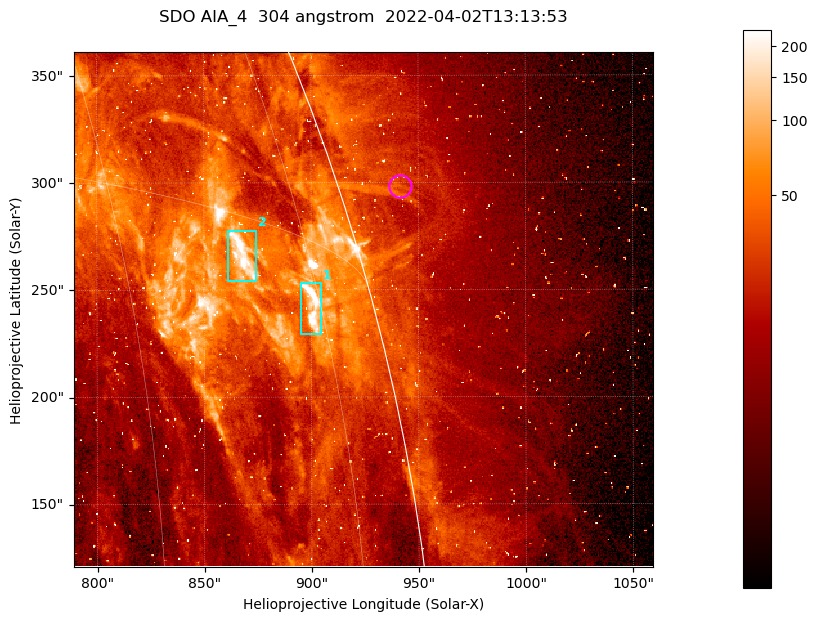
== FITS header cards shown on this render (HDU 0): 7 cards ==
TELESCOP= 'SDO     '           /
INSTRUME= 'AIA_4   '           /
WAVELNTH=                  304 /
WAVEUNIT= 'angstrom'           /
DATE-OBS= '2022-04-02T13:13:53.132' /
CTYPE1  = 'HPLN-TAN'           /
CTYPE2  = 'HPLT-TAN'           /

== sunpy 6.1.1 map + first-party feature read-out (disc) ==
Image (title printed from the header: SDO AIA_4  304 angstrom  2022-04-02T13:13:53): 450 x 400 px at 0.6 arcsec/px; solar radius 960 arcsec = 1600 px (partial field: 1.1% of the solar disc is inside the frame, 51% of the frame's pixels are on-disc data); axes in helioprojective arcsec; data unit not stated in the header (colour bar unlabelled)
Orientation: roll -0.132 deg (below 1 deg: not rotated)
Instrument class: DISC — disc imager (sunpy class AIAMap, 304 A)
Bright regions (active regions / flare kernels): reference = the on-disc median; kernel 5 px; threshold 5 sigma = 91.9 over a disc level ~27.4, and >= 1.15x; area >= 180 px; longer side >= 5 px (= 3 arcsec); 2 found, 2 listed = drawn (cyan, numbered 1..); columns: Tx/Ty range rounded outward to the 2 arcsec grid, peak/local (2 s.f.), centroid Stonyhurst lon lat
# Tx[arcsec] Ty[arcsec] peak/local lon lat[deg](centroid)
1 894..906 228..254 17 +74 +13
2 860..876 254..278 9.2 +68 +14
Off-limb structures (1.02-1.3 R_sun): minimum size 90 px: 6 found; the strongest spans PA ~285..290 deg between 1.02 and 1.04 R_sun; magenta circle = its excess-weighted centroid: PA ~290 deg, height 1.03 R_sun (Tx ~942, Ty ~298 arcsec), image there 1.6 x the reference